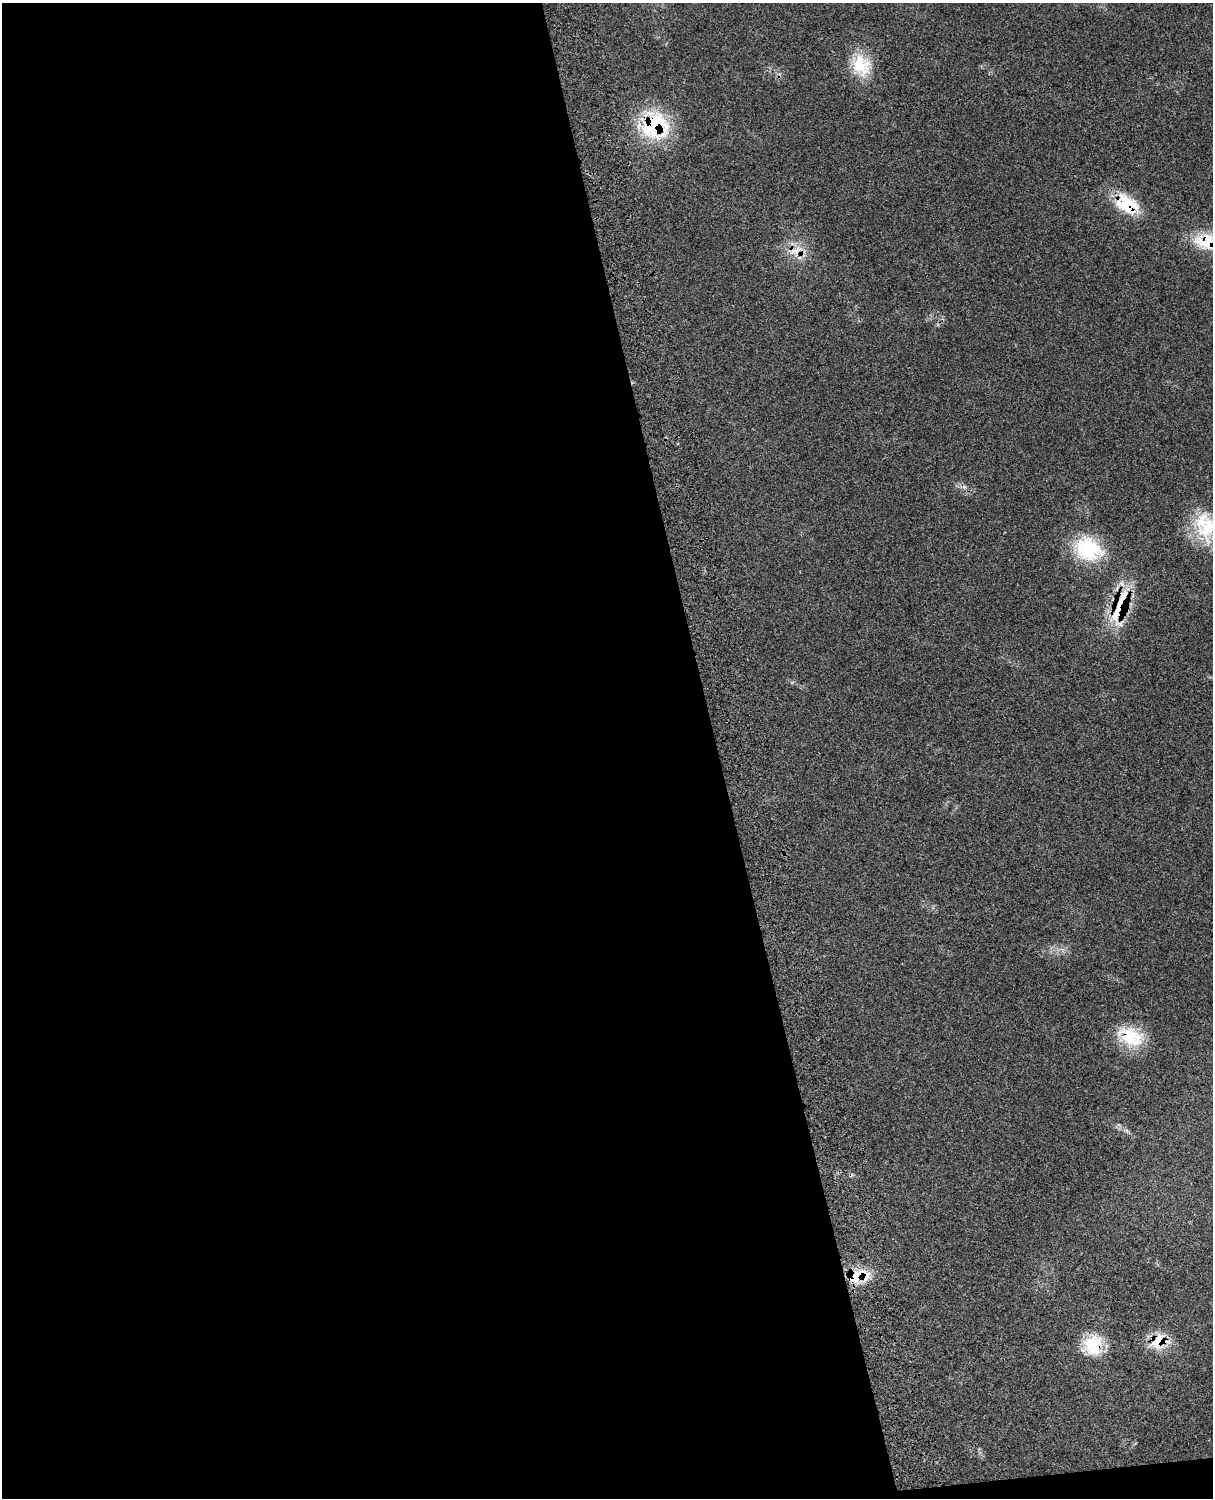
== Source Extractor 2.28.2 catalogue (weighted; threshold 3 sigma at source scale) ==
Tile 9 of 4 x 3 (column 1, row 3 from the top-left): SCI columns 123-1333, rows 277-1772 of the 5084 x 4927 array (HDU 1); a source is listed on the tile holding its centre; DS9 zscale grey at full resolution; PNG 1215 x 1500 px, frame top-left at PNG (2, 3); no overlay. Shown black and unused: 60% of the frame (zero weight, under 3 of 4 exposures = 6% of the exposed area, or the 3 px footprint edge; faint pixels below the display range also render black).
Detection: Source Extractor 2.28.2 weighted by HDU 2 'WHT'; one run over the whole footprint, this tile lists its part. Background 0.0791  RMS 0.0058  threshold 0.0263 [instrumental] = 3 sigma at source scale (4.5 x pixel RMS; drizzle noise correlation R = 1.50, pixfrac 1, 0.05/0.05 arcsec/px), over >= 5 px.
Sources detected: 16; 3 inside a brighter listed object's ellipse — not listed separately; the other 13 listed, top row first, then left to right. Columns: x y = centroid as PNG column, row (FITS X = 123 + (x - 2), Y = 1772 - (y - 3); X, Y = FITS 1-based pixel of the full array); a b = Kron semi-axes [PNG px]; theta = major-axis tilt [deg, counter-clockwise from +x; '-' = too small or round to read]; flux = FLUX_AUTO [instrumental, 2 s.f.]
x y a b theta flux
861 65 31 24 -69 21
654 125 38 35 -11 47
1127 204 29 18 -34 27
1206 242 36 24 0 24
796 251 26 14 24 11
963 487 10 5 -1 1.9
1205 526 41 28 -74 32
1088 549 36 28 -24 35
1120 605 58 17 69 31
1131 1036 35 22 -23 24
856 1276 30 15 32 17
1159 1341 28 19 34 15
1095 1346 36 19 85 19
Overlapping masked pixels (flux is a lower limit): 9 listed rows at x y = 654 125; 1127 204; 1206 242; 796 251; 1120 605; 1131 1036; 856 1276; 1159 1341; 1095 1346
Isophote crosses this tile's border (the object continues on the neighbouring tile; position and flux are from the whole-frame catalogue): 2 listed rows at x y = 1206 242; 1205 526